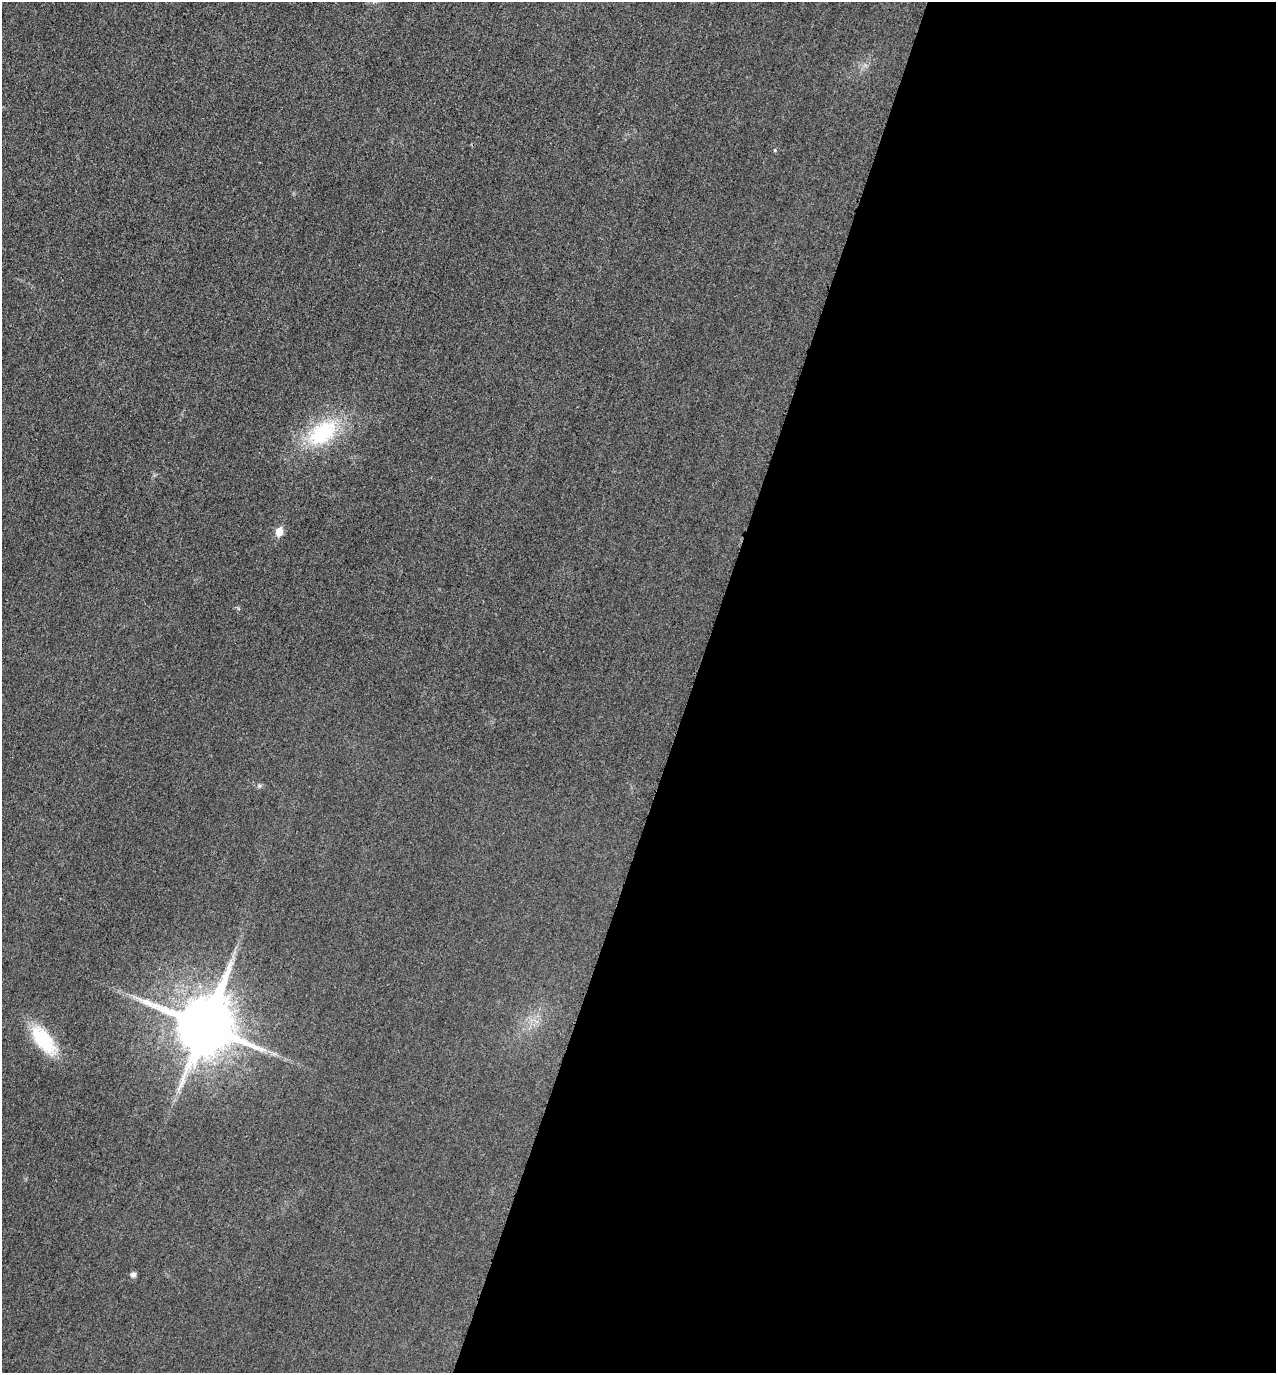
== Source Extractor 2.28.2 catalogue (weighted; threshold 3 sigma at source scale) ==
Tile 12 of 4 x 4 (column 4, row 3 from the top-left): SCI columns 3977-5250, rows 1392-2762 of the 5537 x 5528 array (HDU 1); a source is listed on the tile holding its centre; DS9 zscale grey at full resolution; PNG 1278 x 1375 px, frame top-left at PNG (2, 2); no overlay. Shown black and unused: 46% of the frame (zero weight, under 3 of 4 exposures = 2% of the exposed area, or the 3 px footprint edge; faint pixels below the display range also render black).
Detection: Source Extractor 2.28.2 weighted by HDU 2 'WHT'; one run over the whole footprint, this tile lists its part. Background 0.0264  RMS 0.006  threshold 0.027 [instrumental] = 3 sigma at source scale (4.5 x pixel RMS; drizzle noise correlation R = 1.50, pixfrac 1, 0.05/0.05 arcsec/px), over >= 5 px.
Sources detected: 7; all 7 listed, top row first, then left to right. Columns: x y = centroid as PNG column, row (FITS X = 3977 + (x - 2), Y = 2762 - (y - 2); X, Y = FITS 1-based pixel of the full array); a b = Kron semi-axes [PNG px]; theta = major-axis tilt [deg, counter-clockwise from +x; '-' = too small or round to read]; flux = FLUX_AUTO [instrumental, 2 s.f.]
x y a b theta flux
775 150 5 4 - 0.61
322 433 43 26 38 46
279 532 6 5 - 11
259 786 6 4 71 0.87
204 1025 18 16 65 4300
43 1040 37 18 -53 30
133 1275 7 5 13 1.8